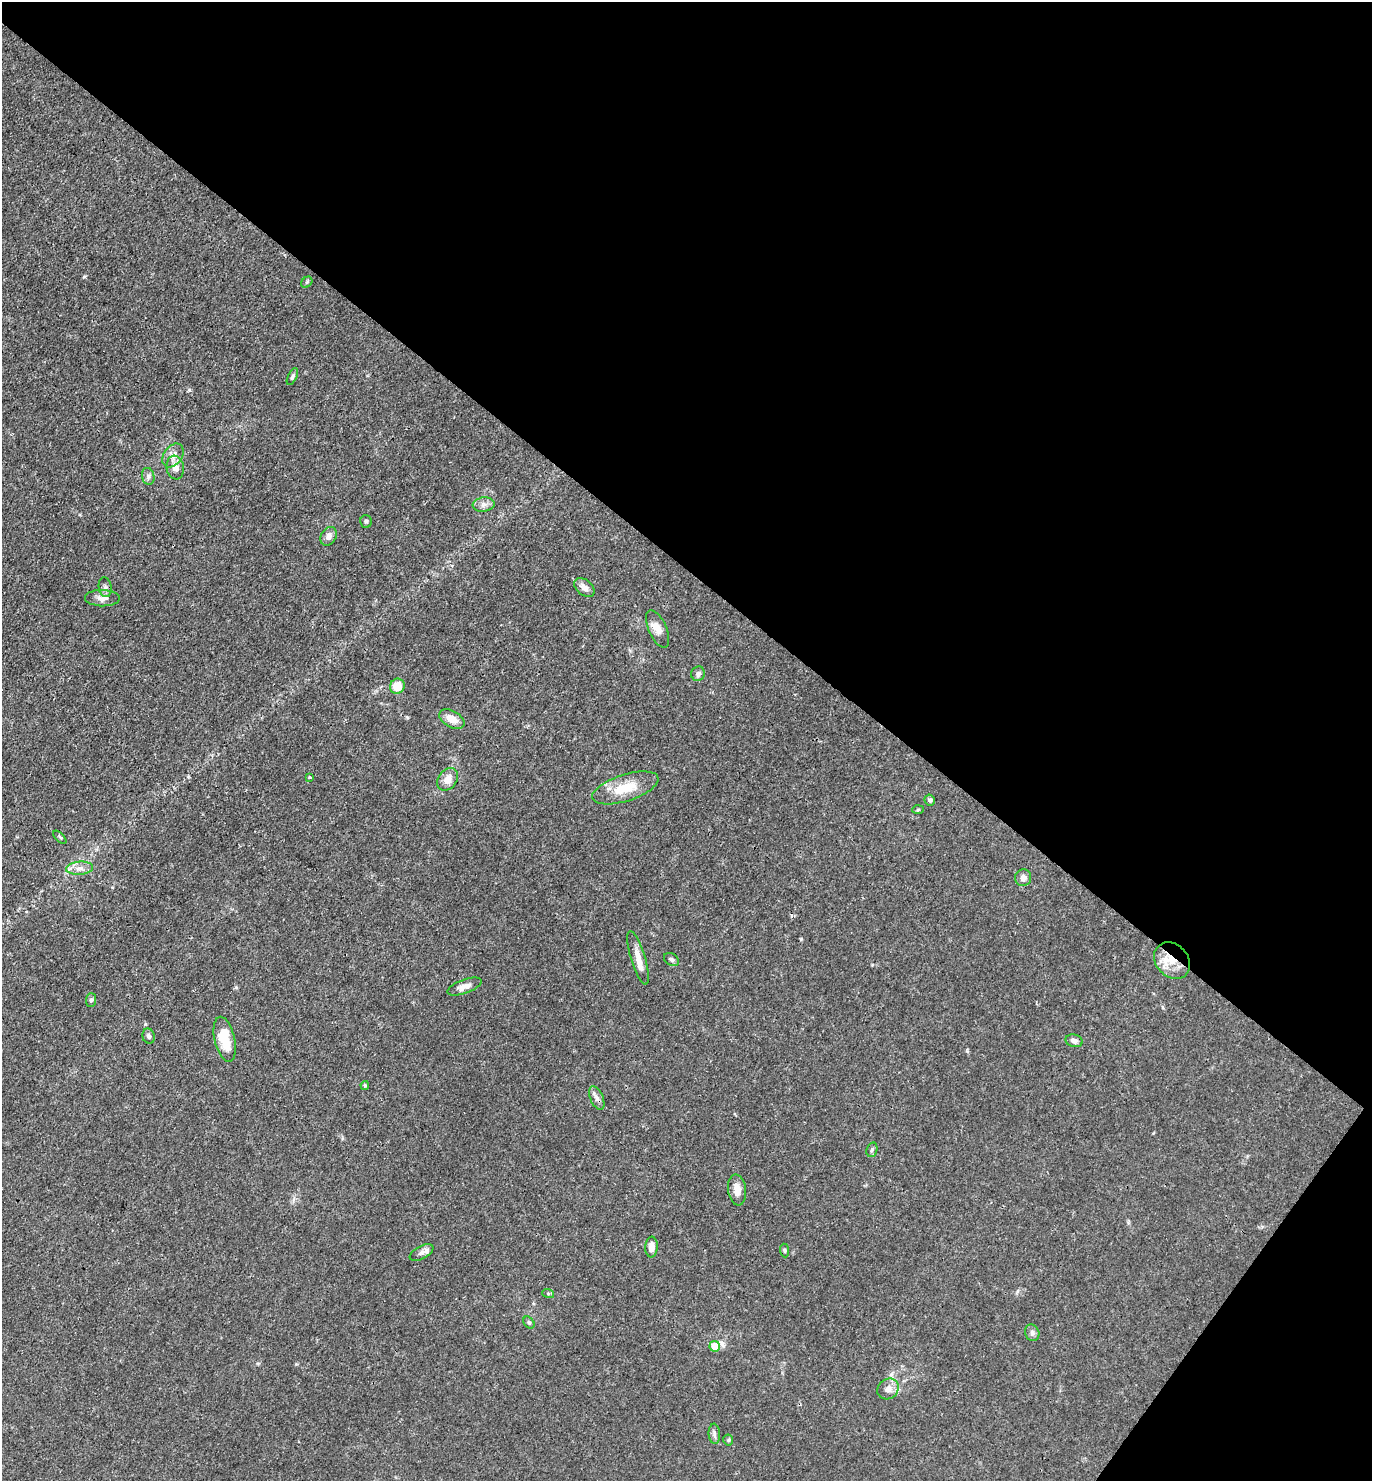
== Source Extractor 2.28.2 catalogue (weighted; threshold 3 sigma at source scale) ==
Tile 8 of 4 x 4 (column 4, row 2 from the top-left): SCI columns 4405-5774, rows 2961-4439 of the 5925 x 5919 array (HDU 1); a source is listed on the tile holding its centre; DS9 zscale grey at full resolution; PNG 1374 x 1483 px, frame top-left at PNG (2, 2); each listed source drawn as its Kron ellipse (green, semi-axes under 4 px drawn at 4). Shown black and unused: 41% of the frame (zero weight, under 3 of 4 exposures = <1% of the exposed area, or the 3 px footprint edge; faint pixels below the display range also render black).
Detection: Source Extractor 2.28.2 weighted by HDU 2 'WHT'; one run over the whole footprint, this tile lists its part. Background 0.0243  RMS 0.0028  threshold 0.0126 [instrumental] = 3 sigma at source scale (4.5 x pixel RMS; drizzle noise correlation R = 1.50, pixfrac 1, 0.05/0.05 arcsec/px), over >= 5 px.
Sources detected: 48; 3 inside a brighter listed object's ellipse — not listed separately; the other 45 listed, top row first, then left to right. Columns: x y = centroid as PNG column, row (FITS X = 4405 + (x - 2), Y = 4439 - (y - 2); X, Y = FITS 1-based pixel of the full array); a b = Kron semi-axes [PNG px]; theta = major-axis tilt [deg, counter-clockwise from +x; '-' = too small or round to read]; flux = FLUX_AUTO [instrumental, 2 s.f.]
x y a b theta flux
307 282 6 5 - 0.45
292 377 9 4 64 0.67
173 455 13 9 54 1.9
175 468 12 8 -82 2.4
148 476 8 6 -78 0.87
484 504 11 7 7 1.4
366 521 6 5 - 0.5
329 536 10 7 60 1.6
105 587 10 6 -81 0.94
584 588 11 7 -39 1.7
102 598 17 8 -2 1.8
658 629 20 9 -66 2.6
698 674 7 6 - 0.8
397 686 7 7 - 5.2
452 719 14 8 -30 3.3
310 777 4 3 - 0.33
448 779 12 9 55 2.7
625 788 34 13 18 7.9
930 800 6 5 - 0.63
918 810 6 4 2 0.37
60 837 8 3 -45 0.37
80 868 13 6 4 2
1023 878 8 8 - 1.5
638 958 28 7 -73 3.3
671 959 8 6 -34 0.69
1172 961 20 16 -47 6.4
464 986 18 7 20 2.1
91 1000 7 5 86 0.63
149 1036 7 6 - 0.7
225 1039 23 10 -77 7.5
1074 1041 8 6 -16 1.1
365 1085 4 3 - 0.46
597 1098 12 6 -67 1.4
872 1150 7 5 70 0.57
737 1190 15 9 -82 2.7
651 1247 10 6 86 2.1
784 1250 7 4 -84 0.5
421 1252 13 6 27 0.99
548 1293 6 4 -19 0.37
529 1322 7 5 -49 0.52
1032 1333 8 7 - 0.9
715 1346 5 5 - 8
888 1389 11 9 38 2
714 1434 10 5 -85 0.89
728 1440 5 5 - 0.39
Overlapping masked pixels (flux is a lower limit): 1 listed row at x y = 1172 961
Unlisted compact peaks at least as high as the median listed source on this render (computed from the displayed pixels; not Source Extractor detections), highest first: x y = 189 390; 84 277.